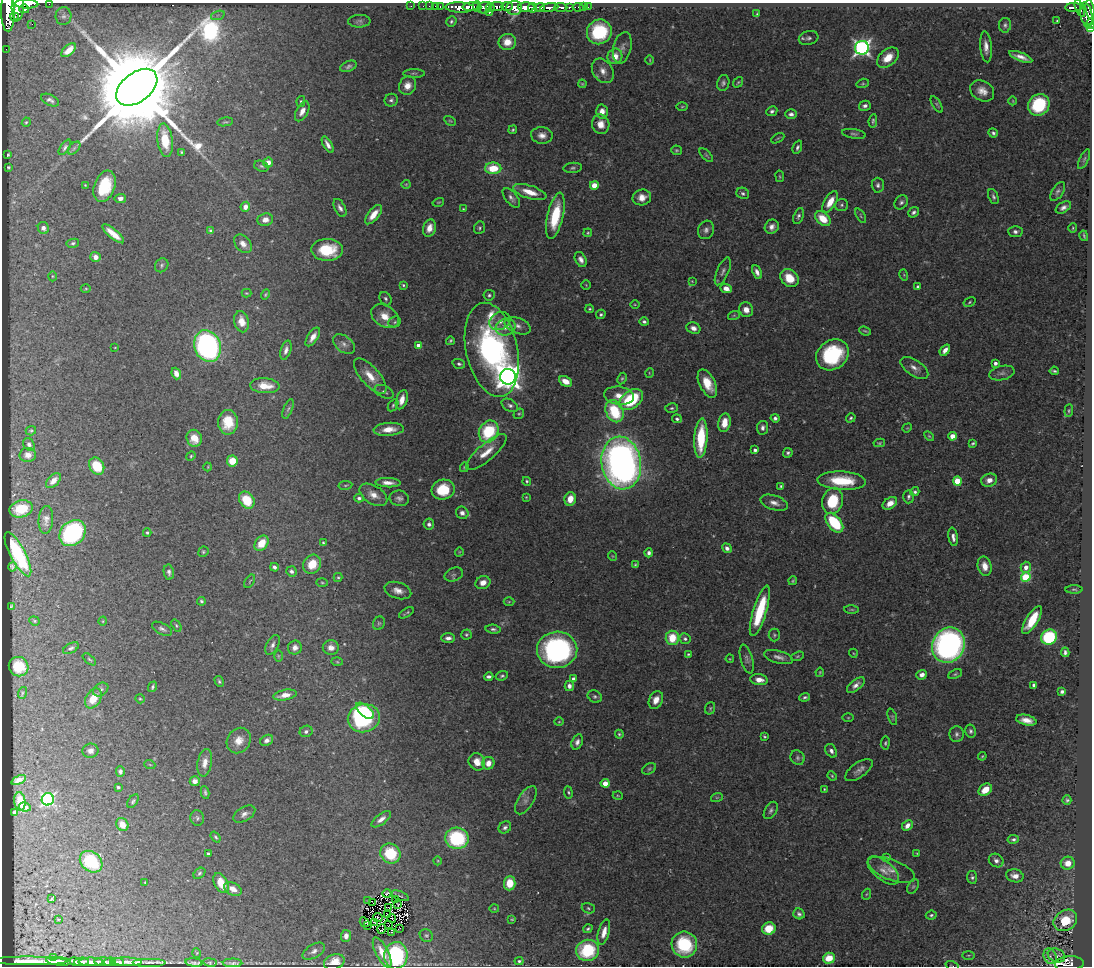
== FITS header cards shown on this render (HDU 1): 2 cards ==
NAXIS1  =                 1090
NAXIS2  =                  964

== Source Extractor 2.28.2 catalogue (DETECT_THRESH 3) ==
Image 1090 x 964 px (HDU 1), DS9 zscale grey, 1 PNG px = 1 image px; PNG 1094 x 968 px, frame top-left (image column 1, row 964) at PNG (2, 3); each listed source drawn as its Kron ellipse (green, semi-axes under 4 px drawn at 4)
Background 0.489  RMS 0.027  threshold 0.0802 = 3 sigma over >= 5 px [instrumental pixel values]
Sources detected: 483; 3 with non-positive FLUX_AUTO (blend fragments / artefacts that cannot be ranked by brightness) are neither listed nor drawn; the other 480 listed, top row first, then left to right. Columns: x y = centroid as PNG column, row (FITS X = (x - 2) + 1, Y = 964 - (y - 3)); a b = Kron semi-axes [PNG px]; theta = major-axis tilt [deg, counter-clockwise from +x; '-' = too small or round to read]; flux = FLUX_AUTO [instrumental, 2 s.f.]
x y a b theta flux
27 4 11 4 0 710
49 4 2 2 - 6.6
411 6 2 2 - 10
423 6 2 2 - 6
429 6 2 2 - 10
440 6 3 2 - 15
507 6 6 4 7 320
18 7 13 6 88 1500
436 7 4 3 - 35
460 7 14 5 -2 840
471 7 8 4 4 530
477 7 5 3 - 200
490 7 4 3 - 110
497 7 7 4 6 480
526 7 8 5 1 1300
540 7 5 3 - 210
561 7 6 3 -4 210
569 7 3 3 - 90
578 7 5 3 - 34
583 7 3 3 - 2.1
588 7 2 2 - 6.9
1074 7 8 3 0 170
484 8 7 5 17 310
514 8 8 7 - 550
533 8 5 3 - 450
549 8 9 4 9 790
1080 8 9 3 -69 86
24 9 5 4 - 17
1090 9 9 3 -81 500
8 12 19 7 -89 2600
489 12 3 3 - 80
757 14 4 3 - 2.4
218 15 7 4 18 4.6
1086 15 13 6 -79 390
63 16 9 8 - 7.1
15 17 5 3 - 75
359 21 11 6 2 5.4
451 21 5 4 - 3.9
1057 21 2 2 - 1.3
1090 23 5 3 - 69
32 24 2 2 - 1.3
1005 25 7 6 - 4.6
1091 28 3 2 - 50
599 32 13 12 - 130
809 38 10 6 15 6.3
507 42 8 8 - 27
986 47 15 5 -85 14
622 48 16 9 77 12
862 48 7 6 - 730
6 49 2 2 - 4.8
69 50 9 5 44 18
615 56 8 7 - 21
1021 57 12 4 -21 13
888 58 12 8 40 29
650 60 5 3 - 1.6
348 66 9 5 22 5.4
603 71 13 10 -56 16
414 73 11 4 0 3.8
738 82 6 3 53 2.3
723 83 8 6 79 5.4
863 83 6 4 16 2.5
582 84 4 3 - 1.7
407 86 9 8 - 18
137 87 23 14 38 67000
982 91 13 9 -30 18
50 100 9 5 -26 6.1
391 100 7 6 - 5.3
301 101 5 4 - 2.7
1013 101 4 3 - 1.4
937 104 9 3 -59 2.7
1039 105 11 10 - 130
865 106 6 5 - 5.8
682 107 6 4 1 2.3
302 111 11 6 62 13
772 111 6 5 - 4.6
602 112 7 6 - 16
791 114 6 5 - 5.7
450 121 6 4 -29 2.2
873 121 7 4 82 3.4
26 122 5 4 - 2.1
225 122 8 3 10 2.6
601 124 10 8 -77 18
513 130 4 4 - 2.7
993 133 5 4 - 4.2
854 134 12 4 -8 4.3
542 135 11 8 -5 13
778 138 7 3 29 2.1
165 140 17 7 -83 56
328 145 9 4 -60 9.4
65 147 9 4 55 4.5
797 147 7 4 68 4.5
74 148 8 4 46 3.5
676 150 5 4 - 2.6
182 152 3 3 - 2.6
8 155 3 3 - 2.1
706 155 9 3 -45 2.7
1084 159 10 4 64 4.2
268 162 5 5 - 14
261 166 7 5 -18 3.7
8 167 3 2 - 1.8
493 168 8 6 -1 49
573 168 9 5 6 4.3
780 176 5 3 - 1.9
406 184 4 4 - 1.8
85 185 4 3 - 1.5
594 185 4 4 - 43
878 185 7 6 - 5.3
105 186 16 10 69 70
1058 191 10 5 56 5.8
530 192 17 6 -17 29
743 193 6 5 - 4.4
642 197 9 8 - 15
993 197 8 4 -68 4.6
120 198 5 4 - 7
511 198 11 6 -51 7.2
438 202 6 3 18 1.8
830 202 12 6 59 24
901 202 8 6 50 5.1
842 205 6 6 - 3.8
245 207 5 4 - 11
1063 207 8 5 31 7.8
340 208 10 5 -63 7.5
463 209 4 3 - 1.9
914 212 6 4 40 4.8
374 215 12 5 51 21
555 216 23 8 77 79
798 216 8 5 68 5
861 216 8 3 -61 2.4
823 219 9 6 -43 39
265 220 8 6 8 12
772 227 7 6 - 9.5
43 228 6 5 - 7.8
429 228 9 6 72 16
479 228 6 5 - 3.4
1073 228 5 4 - 2.1
210 230 4 3 - 2.8
706 230 9 8 - 7.8
1015 232 7 5 -3 6
588 233 4 3 - 2
113 234 14 4 -40 25
1084 236 5 2 - 2.3
73 243 6 4 11 3.5
243 244 10 7 -48 12
327 250 16 11 -2 73
96 257 5 5 - 12
581 260 8 5 -64 9
162 265 7 6 - 4.2
723 271 15 6 66 7.2
757 272 7 4 -68 8.2
904 275 6 3 -73 2
52 276 5 3 - 1.8
789 278 10 8 -43 34
692 281 3 2 - 1.3
403 285 4 4 - 2.3
586 285 5 4 - 1.5
918 286 3 3 - 3.4
726 288 6 4 -24 11
86 289 5 3 - 2
246 293 5 4 - 1.8
265 294 5 4 - 2.5
489 295 5 5 - 3.6
386 299 7 5 -57 4.2
969 302 6 4 30 2.6
635 304 5 3 - 1.6
590 309 4 3 - 2.1
746 310 7 7 - 14
601 314 5 4 - 3.4
734 315 6 4 19 2
385 316 15 10 -32 28
500 321 11 8 25 12
242 322 11 7 -77 20
395 322 6 5 - 2.9
644 322 5 4 - 3.8
518 326 13 7 -20 10
506 327 10 8 22 14
693 328 7 5 -21 9.2
865 331 6 2 -20 2.3
313 337 10 5 57 14
450 341 4 3 - 2.8
344 344 12 8 -38 10
208 346 16 13 -70 460
418 346 4 4 - 13
115 347 3 2 - 1.2
286 350 10 5 72 8.2
492 350 48 25 -78 460
945 350 6 4 52 9.5
832 355 17 14 36 150
995 363 4 3 - 6.4
459 364 6 4 -17 4.2
914 368 16 8 -34 12
1054 371 5 3 - 3.4
649 373 5 3 - 1.5
1002 373 13 7 12 8.3
176 374 6 4 -68 13
370 376 22 9 -48 29
508 377 8 8 - 2300
622 378 6 4 62 2.8
565 381 7 4 -26 22
707 384 15 8 -64 36
265 386 15 7 -4 29
384 392 10 6 -26 5.8
619 396 15 9 -8 22
402 400 10 5 72 16
631 400 13 8 36 130
393 405 6 4 57 3.1
510 405 9 6 -30 5.8
672 408 6 5 - 3.4
288 409 10 4 68 4
614 411 11 8 -65 92
1069 411 6 4 83 2.6
519 414 5 5 - 2.6
775 418 4 4 - 5
851 418 5 4 - 3.1
677 419 5 4 - 3.6
228 422 12 10 90 40
724 423 9 6 81 24
763 428 7 5 81 6.8
907 428 5 4 - 1.6
389 429 15 6 4 23
31 431 5 4 - 2.4
489 431 11 9 61 120
929 436 6 3 -44 2.1
952 436 4 4 - 24
194 438 8 7 - 26
701 438 20 6 87 95
879 443 6 4 9 2.3
973 443 4 3 - 2.8
29 444 6 5 - 5.8
755 450 4 4 - 5.9
486 452 26 8 41 29
788 453 5 4 - 4
28 455 8 7 - 10
191 456 5 4 - 2.3
232 461 5 5 - 40
621 463 26 19 -80 1100
97 466 9 7 -59 61
208 467 4 3 - 1.3
464 467 5 3 - 2
989 480 8 6 19 14
53 481 9 5 47 14
527 481 4 4 - 2.4
842 481 24 9 -3 78
957 481 4 4 - 65
388 483 12 4 -3 13
345 485 7 3 8 2.5
781 486 4 3 - 2.3
443 490 11 10 - 60
915 492 4 4 - 3.7
373 495 15 9 -31 17
526 497 3 2 - 1.6
909 497 7 5 86 4.4
359 498 4 4 - 4.2
399 498 9 8 - 7.4
570 499 7 5 77 20
247 500 9 7 -55 52
833 501 13 10 77 78
774 503 14 7 -19 12
890 503 8 5 35 15
21 509 12 8 13 38
462 513 6 6 - 8.2
46 520 14 7 86 11
834 523 11 6 -51 99
429 524 5 5 - 5.6
73 533 14 11 45 290
147 533 4 3 - 2.8
953 537 9 4 -80 8
261 543 8 6 53 31
323 543 4 3 - 2
727 548 5 4 - 7.8
203 552 5 5 - 2.6
459 552 4 3 - 1.3
649 553 4 4 - 5.2
18 554 24 7 -62 140
612 556 5 3 - 1.4
312 564 10 8 54 36
635 565 4 3 - 1.9
985 566 10 7 -76 20
12 567 5 4 - 3.1
274 567 4 4 - 5.4
1026 567 6 5 - 11
291 571 5 5 - 5.2
169 572 7 5 -80 5.8
454 575 9 6 23 4.9
338 577 4 4 - 2.4
1026 577 5 4 - 110
250 581 7 2 57 1.6
793 581 5 3 - 2.4
322 583 5 3 - 2.2
483 583 7 6 - 14
1074 589 8 3 -1 2.7
398 591 14 8 -18 14
201 601 4 4 - 3.3
509 602 5 3 - 1.8
11 606 3 2 - 1.7
852 609 7 3 -1 2.4
760 611 26 6 73 93
406 613 8 2 32 2.7
1032 620 16 6 58 49
34 621 5 4 - 2.1
103 621 4 3 - 1.5
379 623 7 5 63 3.4
176 625 6 4 -54 2.6
162 629 11 5 -28 5.8
493 629 8 4 -6 4.3
466 635 5 5 - 3
774 635 6 5 - 3.1
1049 637 8 7 - 150
448 638 7 5 3 7.2
672 638 7 6 - 46
685 639 6 5 - 4.8
273 645 11 6 62 7.5
948 645 18 16 65 640
71 648 8 5 29 5
295 648 7 7 - 10
331 648 8 7 - 12
557 650 20 18 2 400
1065 652 5 3 - 4.6
853 653 4 3 - 1.4
688 654 4 3 - 2.4
278 656 6 4 -90 2.4
797 656 7 4 20 2.7
779 657 15 6 -15 10
89 659 8 3 -40 2.5
730 659 4 3 - 1.5
747 659 15 6 -74 7.6
337 662 6 4 -2 2
19 667 10 9 - 34
820 672 5 4 - 1.8
955 674 7 4 23 3
922 675 5 5 - 10
502 676 6 4 18 3.4
489 677 4 3 - 5.4
573 679 4 4 - 8.3
759 680 8 5 -8 16
219 681 6 4 -61 3.3
856 685 10 5 39 9.9
1034 685 4 3 - 3.9
569 686 5 4 - 8.1
153 687 5 3 - 3.2
101 690 8 6 34 5.3
1062 692 4 4 - 4.3
22 693 6 3 72 2.2
285 695 12 5 11 17
595 697 7 5 -31 4.2
805 697 5 4 - 3.7
93 698 11 7 59 31
140 699 5 4 - 1.8
656 700 9 6 64 18
710 708 6 5 - 2.9
365 711 11 5 -41 47
892 717 8 4 -71 2.9
364 718 16 14 14 230
848 718 5 3 - 1.9
1026 720 10 5 -13 16
559 722 5 3 - 1.6
306 731 6 5 - 5.3
970 731 6 5 - 4.5
619 734 4 4 - 2.8
957 734 8 7 - 6.3
764 736 3 3 - 2.2
267 740 7 5 32 8.1
239 741 13 11 57 21
577 742 8 5 71 7
885 743 6 4 82 3
90 751 8 7 - 8.6
831 751 7 5 -58 7
982 756 4 3 - 1.8
798 758 7 6 - 4.5
477 762 9 8 - 20
205 763 14 7 79 15
488 763 6 6 - 18
150 765 5 3 - 1.7
649 769 7 5 30 3.4
859 770 16 7 36 10
120 771 5 4 - 5.6
832 776 5 4 - 1.9
19 780 8 4 25 5.8
195 781 5 5 - 10
605 783 4 4 - 32
118 787 3 3 - 3.8
824 789 3 3 - 1.6
985 790 7 5 40 28
205 792 6 3 -81 3.6
568 792 6 4 -82 2.8
618 796 5 3 - 1.7
717 797 6 4 18 2.4
48 799 6 6 - 320
526 800 16 7 58 11
1067 800 5 4 - 3.6
20 801 9 5 -82 16
133 801 8 4 55 3.4
25 807 6 4 -10 5
771 810 9 5 58 5.4
14 812 3 3 - 4
244 814 12 7 31 8.8
197 818 8 6 -79 4.6
381 819 11 5 37 11
122 825 7 6 - 19
907 825 6 4 45 13
505 827 7 5 37 5.3
216 837 6 4 -52 2.7
457 838 12 10 -12 150
1013 839 6 4 12 4.6
917 853 4 2 - 1.4
208 854 3 3 - 4
390 854 10 9 - 76
887 857 3 3 - 1.8
438 861 4 3 - 1.5
996 861 8 6 -34 7.5
91 862 12 9 -40 97
1068 863 7 6 - 25
883 870 19 9 -40 18
891 870 25 10 -21 20
199 873 7 4 40 3.4
1015 876 9 6 -15 14
972 877 6 5 - 4
145 883 3 2 - 1.5
221 883 11 6 -62 30
510 883 7 6 - 34
913 886 8 5 62 3.6
233 889 9 6 -30 15
387 894 4 3 - 2.4
867 894 5 3 - 1.8
400 896 9 2 -23 2.2
51 899 3 2 - 1.7
396 899 4 2 - 0.11
368 901 2 2 - 1.6
373 903 4 2 - 1.7
398 904 2 2 - 1.6
389 907 3 2 - 0.62
588 908 7 5 -19 3.1
494 909 5 3 - 1.8
799 914 6 5 - 5.4
387 915 4 2 - 2.1
931 915 5 4 - 3.4
378 917 5 3 - 1.5
58 919 2 2 - 1.2
392 919 4 2 - 3.1
512 919 3 2 - 1.7
1065 920 12 10 33 48
365 922 5 2 - 3.3
374 922 3 2 - 2.1
389 925 2 2 - 1.8
367 926 3 2 - 0.14
400 928 3 2 - 1.5
382 929 5 2 - 1.4
588 929 5 4 - 3.1
769 929 7 6 - 41
391 932 3 2 - 3.6
604 932 13 5 75 17
426 935 7 6 - 3.6
346 936 6 5 - 9.1
684 945 13 12 - 110
588 950 11 10 - 100
314 951 12 6 30 8.3
197 953 5 3 - 1.5
382 953 17 6 -63 25
968 955 6 3 -1 2.4
1056 955 9 6 -23 13
396 956 14 11 86 180
1050 956 8 6 -63 7.2
54 957 3 3 - 3.1
829 958 6 5 - 41
29 961 39 3 0 1.7
59 961 12 3 -5 5.2
75 961 5 3 - 3.3
519 961 4 3 - 3.3
81 962 7 2 2 4.3
91 962 12 3 1 5.9
104 962 9 2 -2 5.6
110 962 6 3 1 2.8
117 962 7 2 -3 3.2
127 962 14 2 -2 9.9
149 962 17 3 0 3.9
210 962 7 3 -8 2.6
334 962 11 7 19 26
194 963 8 3 -6 4.2
233 963 10 3 -1 4.8
1069 964 14 7 3 170
952 965 6 2 -16 1.6
At the frame edge (FLAGS 8, measured only in part): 9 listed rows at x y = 27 4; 49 4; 18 7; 1090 9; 8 12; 1090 23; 1091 28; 1069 964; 952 965
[3 non-positive-flux detections neither listed nor drawn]